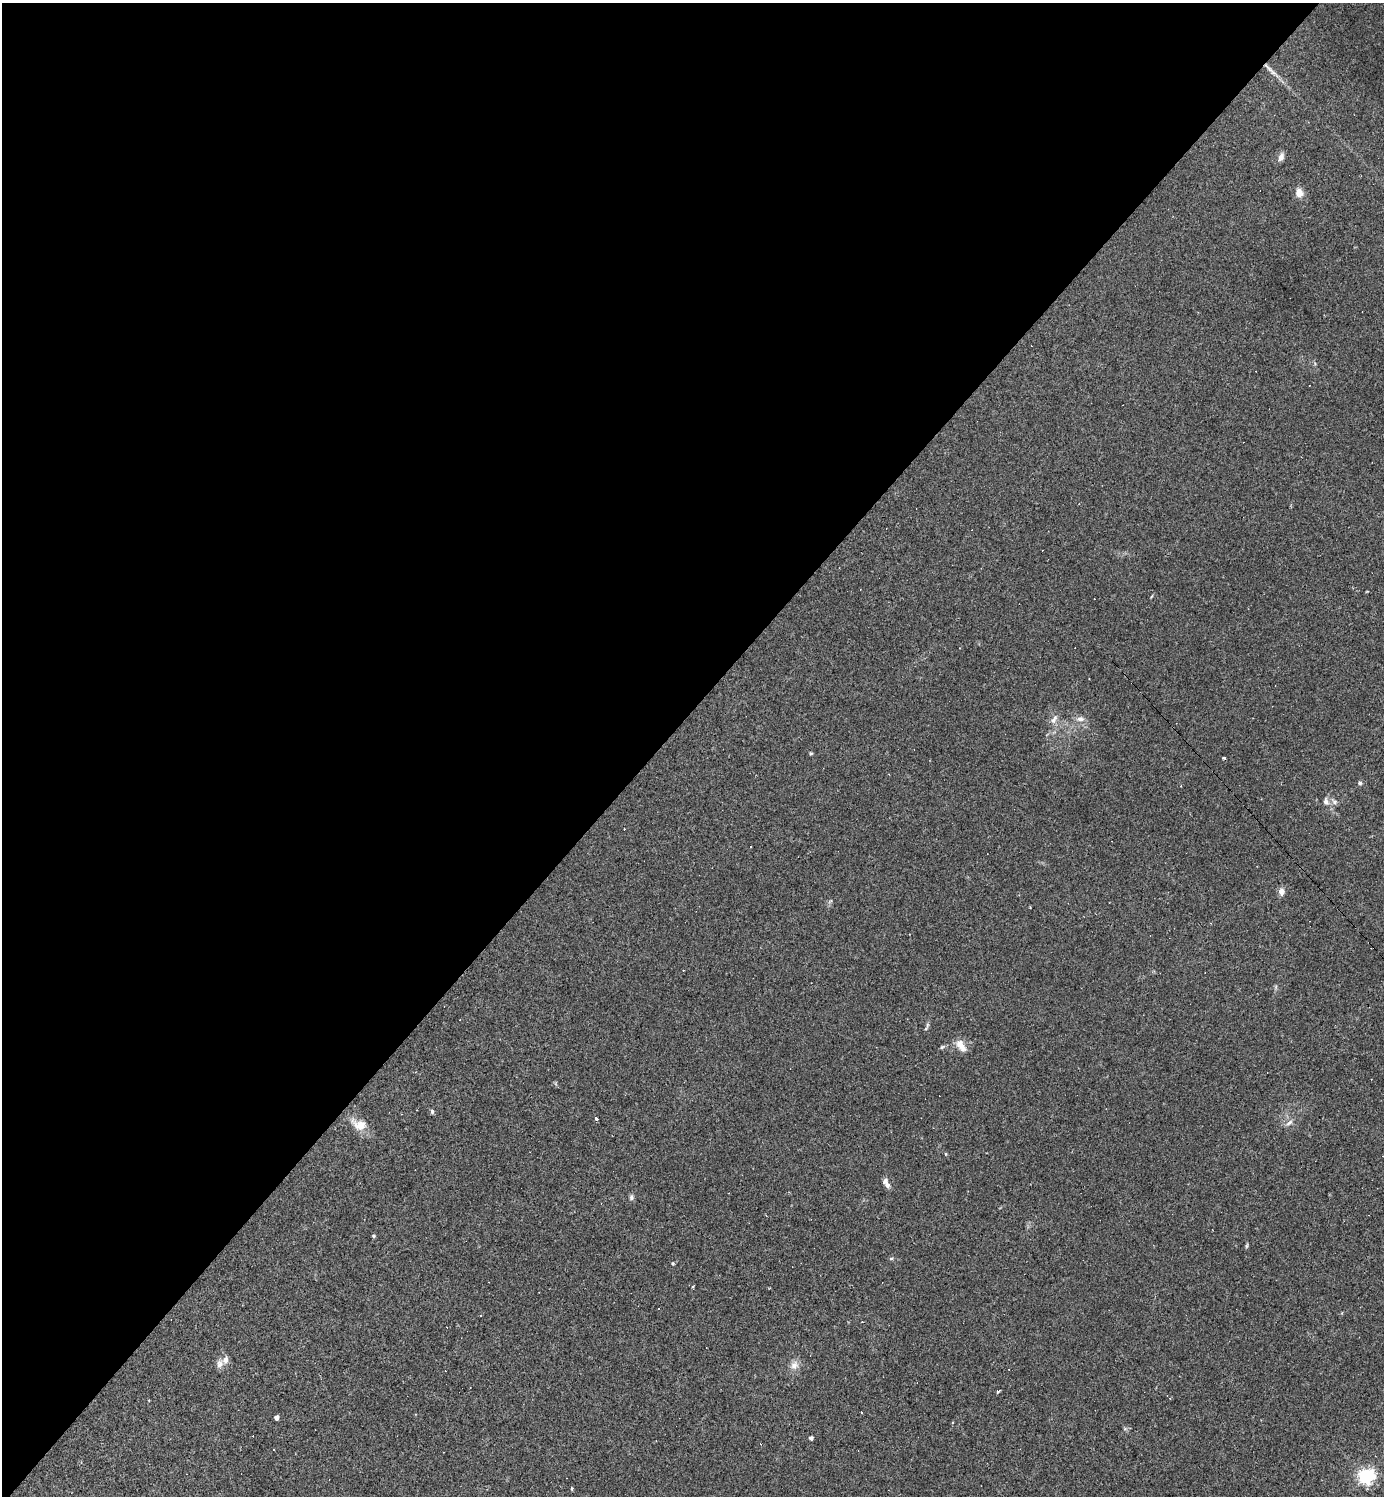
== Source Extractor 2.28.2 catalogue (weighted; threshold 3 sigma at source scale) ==
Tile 5 of 4 x 4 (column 1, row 2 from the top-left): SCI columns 295-1676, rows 2989-4482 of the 5976 x 5976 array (HDU 1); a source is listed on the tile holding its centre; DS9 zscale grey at full resolution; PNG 1386 x 1498 px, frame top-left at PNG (2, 3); no overlay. Shown black and unused: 48% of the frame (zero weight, under 2 of 3 exposures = <1% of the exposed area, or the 3 px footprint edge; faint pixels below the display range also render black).
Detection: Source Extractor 2.28.2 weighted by HDU 2 'WHT'; one run over the whole footprint, this tile lists its part. Background 0.0635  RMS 0.0069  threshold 0.0312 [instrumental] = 3 sigma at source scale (4.5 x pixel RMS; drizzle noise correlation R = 1.50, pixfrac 1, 0.05/0.05 arcsec/px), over >= 5 px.
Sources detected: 59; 21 cosmic-ray / hot-pixel residue — not listed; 2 inside a brighter listed object's ellipse — not listed separately; the other 36 listed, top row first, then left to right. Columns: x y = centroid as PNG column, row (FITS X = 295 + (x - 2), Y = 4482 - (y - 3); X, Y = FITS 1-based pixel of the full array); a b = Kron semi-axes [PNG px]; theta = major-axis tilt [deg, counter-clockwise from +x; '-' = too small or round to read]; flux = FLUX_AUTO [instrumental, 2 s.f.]
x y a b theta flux
1271 70 34 5 -43 7.2
1281 157 12 7 70 3.1
1299 193 10 8 -86 6.4
1054 719 16 7 52 4.2
1080 719 11 7 -1 3.7
811 753 6 4 2 0.78
1360 783 6 6 - 1.4
1326 801 11 8 -79 3.5
1334 801 10 7 -43 2.7
1282 892 10 7 -89 3.4
1211 923 4 3 - 0.53
1276 987 7 4 -73 1
926 1029 6 4 46 1
961 1046 19 10 -54 7.2
942 1047 7 5 31 1.2
432 1111 6 4 -87 1.4
596 1118 4 3 - 1.3
1289 1123 11 5 31 2.6
359 1125 23 13 -26 11
946 1154 5 3 - 0.59
887 1185 9 7 -53 2.6
631 1197 8 6 85 1.8
373 1236 3 3 - 1.1
1247 1246 7 4 81 0.9
891 1258 6 4 1 0.88
673 1263 5 4 - 0.86
693 1287 3 3 - 1.1
225 1360 10 7 77 3.7
794 1365 13 11 52 5.2
998 1392 6 3 41 1.2
276 1418 4 4 - 3.9
1125 1429 6 4 -18 1
811 1438 4 4 - 2.4
273 1449 2 2 - 0.6
1366 1476 6 6 - 210
572 1488 5 3 - 0.81
Overlapping masked pixels (flux is a lower limit): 1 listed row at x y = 1271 70